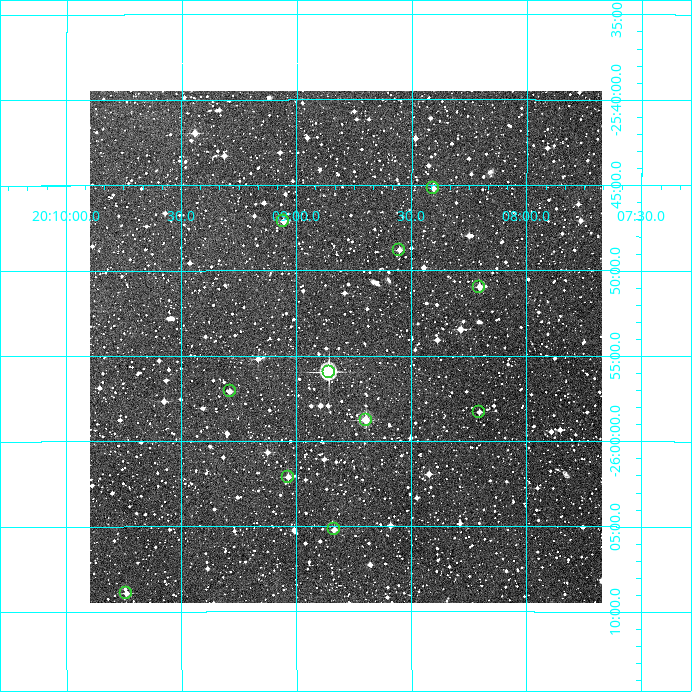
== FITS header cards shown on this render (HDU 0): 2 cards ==
NAXIS1  =                  512
NAXIS2  =                  512

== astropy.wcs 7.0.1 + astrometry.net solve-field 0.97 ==
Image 512 x 512 px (HDU 0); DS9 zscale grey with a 90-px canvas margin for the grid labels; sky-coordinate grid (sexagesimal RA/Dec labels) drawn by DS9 from the SOLVED WCS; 11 Tycho-2 reference stars matched to detected sources circled (green)
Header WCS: RA---TAN/DEC--TAN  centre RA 20:08:47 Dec -25:54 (302.20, -25.91 deg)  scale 3.52 arcsec/px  FOV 30.0' x 30.0'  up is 0 deg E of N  parity normal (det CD < 0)
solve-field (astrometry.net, Tycho-2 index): VERIFIED the header's WCS against the Tycho-2 star catalogue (verified at 2 index scales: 7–11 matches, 0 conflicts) and refined it, rather than solving blind
Solved WCS: RA---TAN-SIP/DEC--TAN-SIP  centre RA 20:08:47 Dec -25:54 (302.20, -25.91 deg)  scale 3.52 arcsec/px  FOV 30.0' x 30.0'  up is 0 deg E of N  parity normal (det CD < 0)
The solver's refit moves the header's centre by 1.3 arcsec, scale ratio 1.001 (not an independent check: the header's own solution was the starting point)
Tycho-2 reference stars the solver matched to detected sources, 11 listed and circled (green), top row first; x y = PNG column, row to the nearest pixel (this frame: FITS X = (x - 90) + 1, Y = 512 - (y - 91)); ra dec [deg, ICRS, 3 dp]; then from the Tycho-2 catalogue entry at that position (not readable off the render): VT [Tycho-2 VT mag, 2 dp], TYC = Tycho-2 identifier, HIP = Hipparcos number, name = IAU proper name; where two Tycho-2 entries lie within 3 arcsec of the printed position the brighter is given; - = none
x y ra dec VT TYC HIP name
433 188 302.101 -25.753 11.89 6909-609-1 - -
283 221 302.264 -25.785 12.06 6909-427-1 - -
399 250 302.138 -25.813 12.15 6909-153-1 - -
479 287 302.051 -25.849 10.94 6909-1439-1 - -
329 372 302.214 -25.933 8.84 6909-927-1 99254 -
230 391 302.322 -25.951 11.96 6909-1103-1 - -
479 412 302.051 -25.972 12.17 6909-953-1 - -
366 420 302.174 -25.979 10.04 6909-137-1 - -
288 477 302.259 -26.035 11.81 6909-47-1 - -
334 529 302.209 -26.087 11.61 6909-583-1 - -
126 593 302.435 -26.149 11.15 6909-1893-1 - -